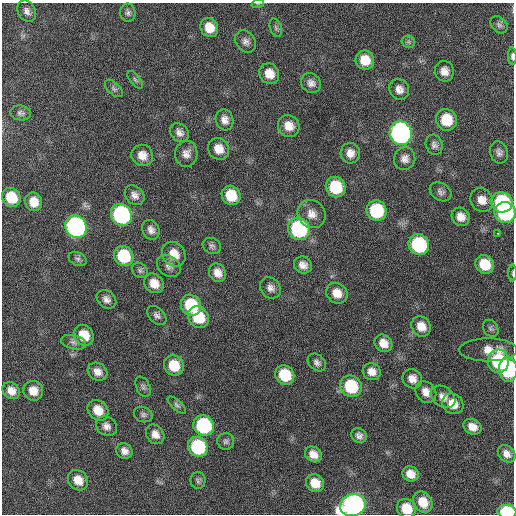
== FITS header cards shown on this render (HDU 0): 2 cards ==
NAXIS1  =                  512 / Axis length
NAXIS2  =                  512 / Axis length

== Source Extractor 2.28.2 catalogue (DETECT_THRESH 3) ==
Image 512 x 512 px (HDU 0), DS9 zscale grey, 1 PNG px = 1 image px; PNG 516 x 516 px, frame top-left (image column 1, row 512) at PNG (2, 3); each listed source drawn as its Kron ellipse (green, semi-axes under 4 px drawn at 4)
Background 411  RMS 11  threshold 34.1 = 3 sigma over >= 5 px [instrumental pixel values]
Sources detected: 106; all 106 listed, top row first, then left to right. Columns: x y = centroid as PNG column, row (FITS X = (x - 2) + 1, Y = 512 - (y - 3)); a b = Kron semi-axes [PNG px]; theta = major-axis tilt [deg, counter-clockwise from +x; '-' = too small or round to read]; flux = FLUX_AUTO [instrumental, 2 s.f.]
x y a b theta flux
258 3 6 4 19 930
27 11 11 8 -58 4300
128 13 9 7 -82 2500
499 25 10 7 -47 2100
209 28 10 8 -60 11000
276 28 9 6 -71 2000
246 41 12 9 -52 4000
408 42 7 6 - 1700
512 56 9 4 -89 2100
365 60 10 9 - 14000
444 71 10 9 - 6100
269 74 11 9 -56 9800
135 80 10 5 -52 2000
311 83 11 9 -41 4500
114 88 11 6 -43 2300
399 89 11 9 -60 5600
21 113 10 7 -10 2500
224 120 11 8 -72 5400
446 120 11 10 - 24000
289 126 11 10 - 8900
179 132 10 8 -47 4300
401 133 12 11 - 300000
434 145 10 8 -71 3300
219 149 11 10 - 9400
499 152 11 9 -73 3600
350 153 10 9 - 6300
186 154 13 11 86 5800
142 155 11 10 - 8400
405 159 11 10 - 5100
336 187 10 9 - 33000
441 192 11 8 -31 3300
135 195 11 8 -45 4400
231 195 10 9 - 20000
11 197 10 9 - 21000
482 200 12 11 - 8600
34 202 9 8 - 10000
502 202 11 10 - 66000
376 211 10 10 - 50000
505 213 11 10 - 84000
312 214 15 13 -49 8400
121 215 11 10 - 140000
461 217 9 8 - 7000
76 227 11 10 - 230000
299 229 11 10 - 99000
151 230 10 8 -61 4200
497 233 3 2 - 9100
419 245 11 10 - 74000
212 246 9 7 -22 2500
174 254 13 11 -53 13000
124 256 10 9 - 37000
78 259 9 6 -26 2300
485 264 10 9 - 19000
303 265 9 8 - 5600
169 266 13 10 -37 4300
140 270 9 7 -40 2100
217 273 9 8 - 6500
513 273 8 3 -90 1200
154 283 10 9 - 9400
270 288 11 9 -50 4500
337 293 11 9 -42 9700
106 299 11 8 -38 4100
191 305 11 9 -51 40000
157 315 11 7 -44 3000
198 317 11 10 - 29000
421 326 10 9 - 8900
491 328 9 7 -56 2000
84 335 11 9 -55 18000
74 342 13 7 -14 3200
383 343 9 8 - 8100
488 350 29 11 0 12000
499 361 11 10 - 56000
317 362 10 7 -42 3200
174 366 10 9 - 19000
508 369 12 9 -88 58000
98 372 10 8 -35 5900
372 372 9 8 - 6300
285 375 10 9 - 27000
412 379 10 9 - 6600
351 386 11 10 - 41000
143 387 11 7 -65 2400
11 391 9 7 -40 6600
33 391 10 9 - 8300
426 392 12 9 -51 6800
443 397 13 10 -34 6300
453 404 11 9 -40 11000
177 405 11 5 -42 2000
98 410 11 9 -45 12000
143 415 9 7 -24 2300
204 425 11 9 -41 82000
106 426 11 9 -34 4500
472 427 9 7 -31 7600
155 434 10 8 -56 6100
359 436 8 7 - 3500
226 441 8 8 - 2400
198 447 10 9 - 61000
124 451 8 7 - 4500
313 454 9 7 -35 7300
507 454 10 7 -44 5200
410 474 8 7 - 7700
78 480 11 9 -46 10000
198 480 8 7 - 2100
315 483 9 8 - 12000
423 502 11 9 -56 12000
353 505 13 11 15 340000
406 508 10 9 - 17000
507 512 9 7 -4 52000
At the frame edge (FLAGS 8, measured only in part): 6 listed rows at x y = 258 3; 512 56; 513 273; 353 505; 406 508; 507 512